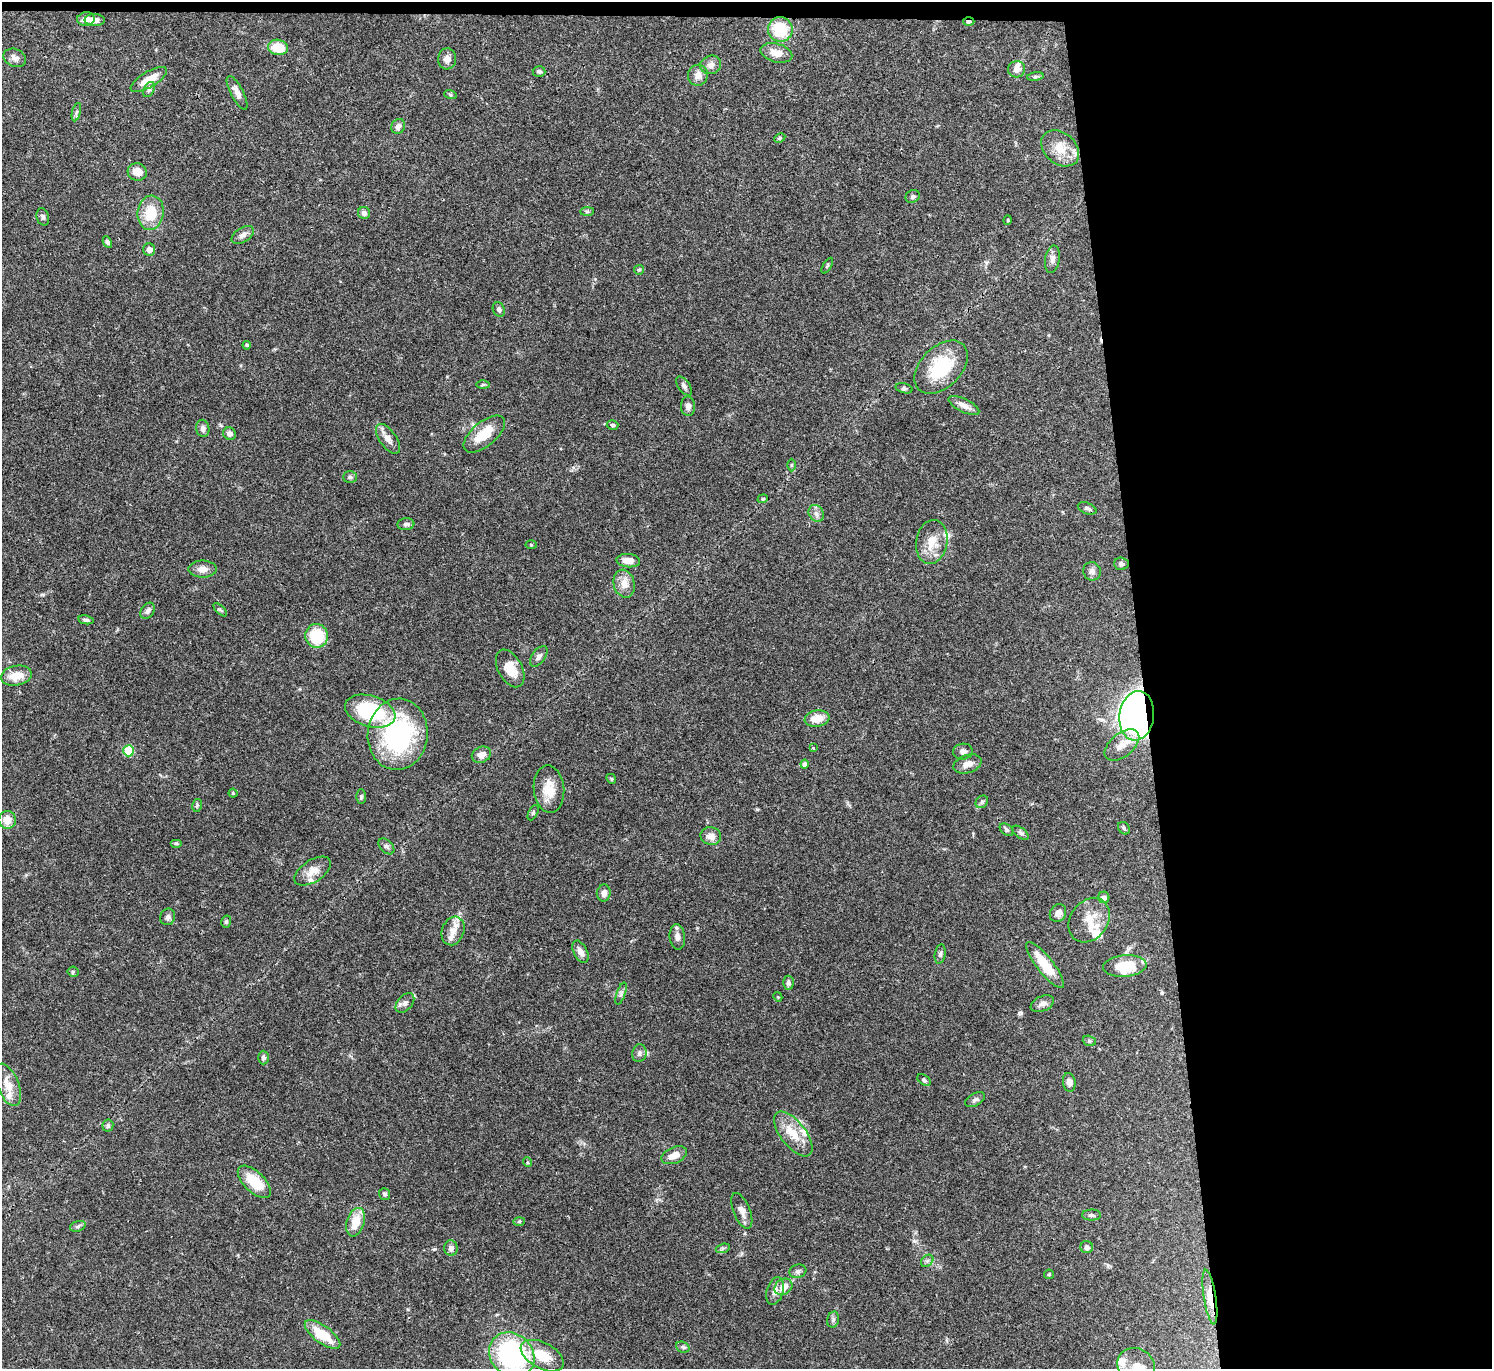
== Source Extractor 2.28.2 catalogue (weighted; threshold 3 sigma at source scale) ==
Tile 3 of 3 x 3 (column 3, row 1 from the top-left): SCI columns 2981-4470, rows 2865-4231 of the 4472 x 4452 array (HDU 1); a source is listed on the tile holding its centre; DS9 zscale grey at full resolution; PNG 1494 x 1371 px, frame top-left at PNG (2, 2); each listed source drawn as its Kron ellipse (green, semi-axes under 4 px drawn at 4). Shown black and unused: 24% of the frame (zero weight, under 3 of 4 exposures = <1% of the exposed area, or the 3 px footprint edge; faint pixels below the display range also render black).
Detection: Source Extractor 2.28.2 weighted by HDU 2 'WHT'; one run over the whole footprint, this tile lists its part. Background 0.0546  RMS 0.003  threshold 0.0133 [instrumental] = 3 sigma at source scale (4.5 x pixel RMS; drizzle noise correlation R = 1.50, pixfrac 1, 0.05/0.05 arcsec/px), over >= 5 px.
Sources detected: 156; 1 cosmic-ray / hot-pixel residue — neither listed nor drawn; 11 inside a brighter listed object's ellipse — not listed separately; the other 144 listed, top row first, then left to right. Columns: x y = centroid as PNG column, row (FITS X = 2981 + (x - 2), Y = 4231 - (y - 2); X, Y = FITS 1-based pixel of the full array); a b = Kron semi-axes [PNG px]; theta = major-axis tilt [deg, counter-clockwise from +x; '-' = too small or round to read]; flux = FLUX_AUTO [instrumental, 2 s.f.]
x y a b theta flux
86 19 9 6 6 2
95 20 10 6 -2 1.4
969 22 6 3 2 1.1
780 29 12 12 - 11
278 47 10 7 -11 6.7
776 53 16 9 -15 3.3
15 58 12 8 -24 1.3
447 59 10 9 - 1.8
711 65 10 9 - 1.6
1017 69 9 8 - 1.8
539 71 6 5 - 0.64
698 75 10 10 - 2.1
1035 76 8 4 9 0.51
149 80 21 7 31 5
149 90 8 5 63 0.66
237 93 18 6 -62 2.3
450 94 6 4 -19 0.41
76 112 9 4 76 0.67
398 126 7 6 - 1.4
780 138 6 4 27 0.44
1060 148 21 15 -41 5.5
137 172 9 8 - 2.8
913 196 7 6 - 0.76
587 211 7 4 1 0.51
151 213 17 13 83 8.1
364 213 6 6 - 0.99
43 217 9 6 -73 0.77
1008 220 5 3 - 0.23
243 235 12 7 33 1.3
107 242 6 4 -63 0.73
149 250 6 6 - 1.9
1052 259 14 7 80 1.4
827 266 9 3 60 0.38
639 270 5 4 - 0.35
499 309 7 6 - 0.81
247 345 4 3 - 0.7
941 367 32 20 45 15
483 385 6 4 1 0.38
684 386 11 6 -55 0.88
904 388 8 5 -13 0.54
688 406 9 7 -88 1.2
964 406 17 6 -26 2.1
613 425 6 5 - 0.62
203 428 9 6 -81 1
229 434 7 6 - 1.3
484 434 25 12 40 7
388 439 17 8 -55 2.1
791 465 6 4 89 0.4
350 477 7 6 - 0.67
763 499 5 4 - 0.35
1087 508 10 5 -21 0.78
816 513 9 7 -59 1.2
406 524 8 6 6 0.84
932 542 22 15 80 5.8
531 545 5 3 - 0.28
628 561 12 6 -5 2.9
1121 564 7 6 - 0.95
203 569 14 8 1 1.9
1092 571 9 8 - 1.2
624 584 14 10 -75 2.8
220 610 8 3 -45 0.42
148 611 9 6 56 0.97
86 620 8 4 -9 0.7
317 636 12 11 - 12
539 656 12 6 54 1
510 668 20 12 -62 5.1
16 676 15 10 11 4.4
370 711 26 15 -17 23
1137 716 25 17 82 190
817 719 12 8 10 4.1
398 734 35 30 84 42
1122 745 20 11 39 3.6
813 748 4 4 - 0.31
129 751 5 5 - 14
963 752 10 8 5 1.2
481 755 10 7 22 2.3
805 764 4 4 - 1.5
967 764 14 9 19 2.2
611 779 5 4 - 0.39
549 789 24 15 -85 5.5
233 793 4 4 - 0.39
361 797 7 5 90 0.6
982 802 7 5 46 0.58
197 805 6 4 78 0.42
533 813 8 4 64 0.48
7 820 9 8 - 3.2
1124 828 7 5 -48 0.52
1007 830 8 5 -40 0.63
1021 833 9 5 -38 0.64
711 836 10 9 - 2.1
176 843 6 4 0 0.37
386 846 9 6 -45 0.78
312 871 21 11 33 3.3
604 893 8 7 - 1.4
1104 897 6 5 - 0.96
1058 913 9 8 - 1.6
168 917 8 7 - 0.93
1089 920 24 19 55 5.7
226 922 6 5 - 0.5
453 931 15 11 69 3.2
677 937 13 7 -83 1.6
581 952 12 6 -63 1.8
940 954 10 5 79 0.76
1045 965 28 8 -52 8
1125 966 22 10 4 10
73 972 5 5 - 0.38
788 983 7 5 88 0.81
621 994 11 3 71 0.69
778 997 5 3 - 0.24
405 1003 11 7 48 1.2
1042 1004 12 7 24 1.4
1089 1041 6 5 - 0.48
639 1053 9 7 77 0.92
263 1058 7 5 -89 0.76
924 1080 7 5 -38 0.55
1069 1082 9 6 -82 1.4
8 1085 22 11 -68 4.1
975 1100 11 6 28 0.9
108 1126 6 5 - 0.6
793 1134 27 12 -52 5.9
674 1155 13 8 23 2.7
527 1162 5 3 - 0.29
254 1182 21 10 -44 7.9
385 1194 6 5 - 0.59
742 1211 19 8 -68 2
1092 1215 9 5 -1 0.7
519 1221 6 4 2 0.35
356 1222 15 8 73 5.4
78 1226 8 5 19 0.69
1087 1247 6 6 - 1
451 1248 8 6 -90 1.4
723 1248 7 4 19 0.57
927 1261 7 5 44 0.65
798 1271 8 6 18 0.86
1049 1274 5 4 - 0.33
783 1287 9 7 36 2.7
775 1291 14 8 73 1.8
1210 1297 27 6 -81 3.8
833 1320 8 6 75 0.73
323 1334 21 8 -37 8.5
683 1347 7 5 -23 0.56
512 1355 24 21 -42 42
542 1356 23 13 -28 8.2
1136 1366 19 17 -31 5
Overlapping masked pixels (flux is a lower limit): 3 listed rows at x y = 969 22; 1137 716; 1210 1297
Isophote crosses this tile's border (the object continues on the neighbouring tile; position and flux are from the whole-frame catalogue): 2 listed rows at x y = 512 1355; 1136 1366
Unlisted compact peaks at least as high as the median listed source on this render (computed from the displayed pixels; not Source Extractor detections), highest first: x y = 1021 1013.